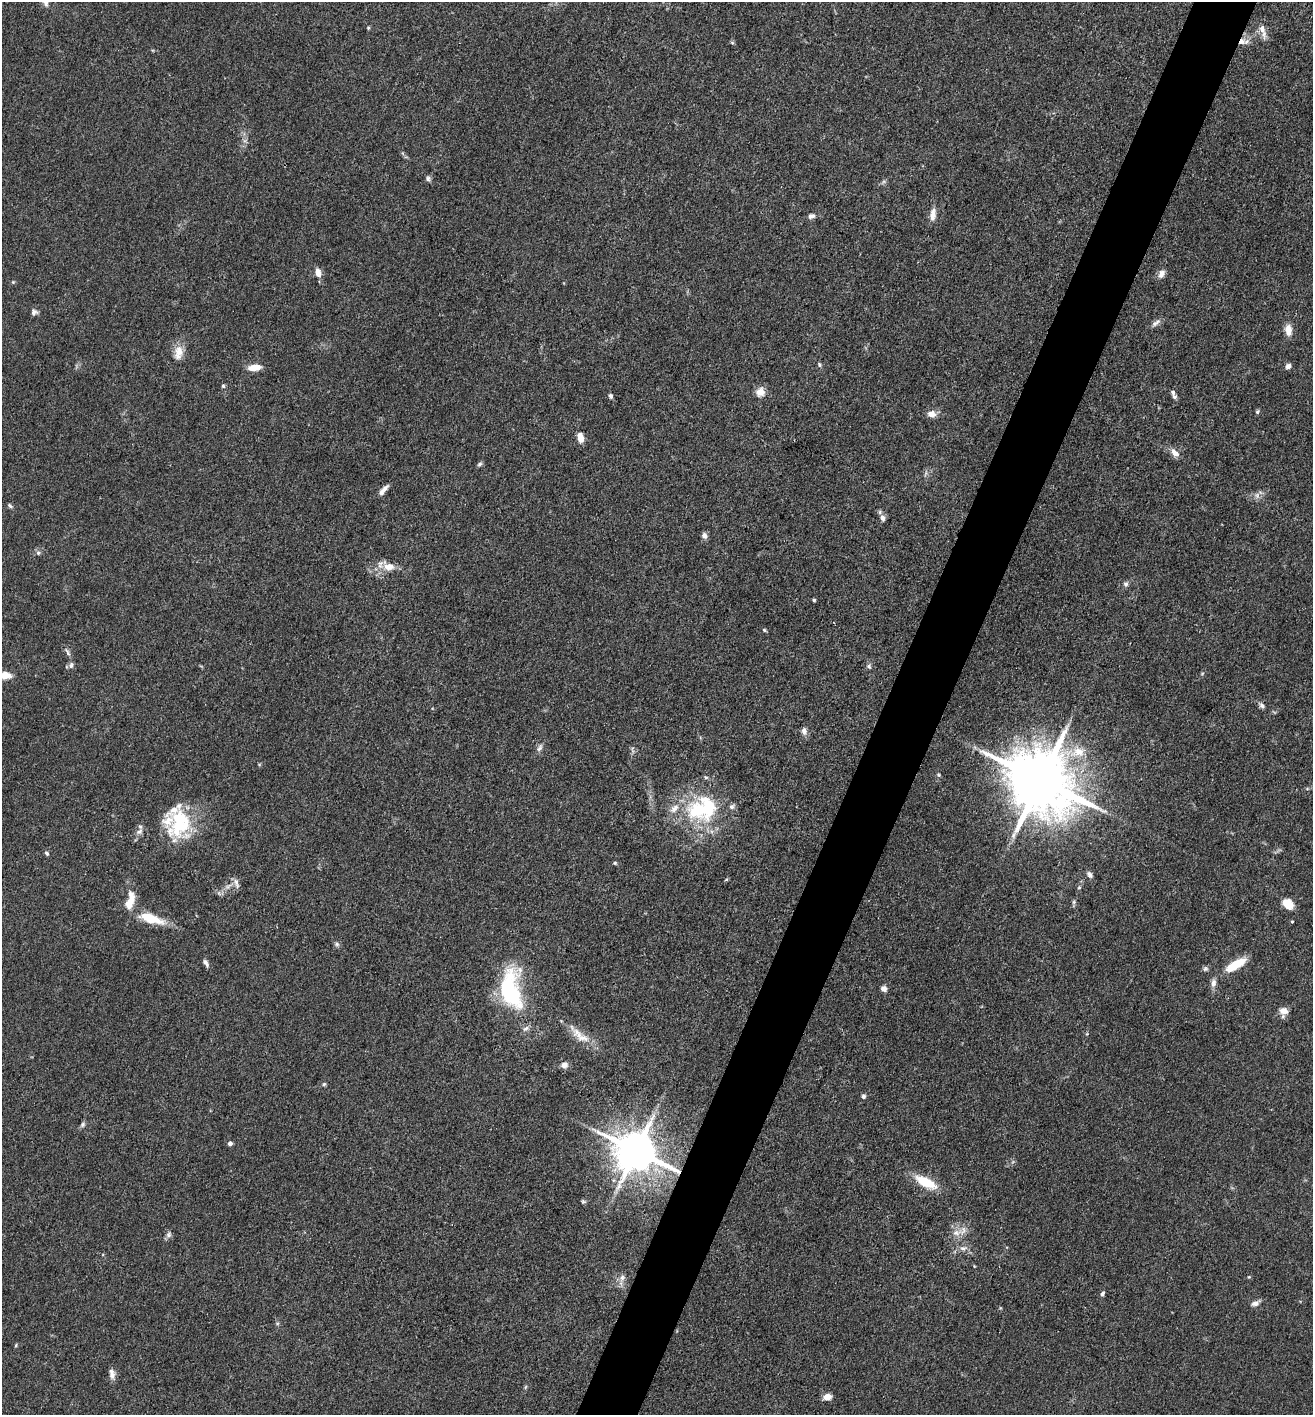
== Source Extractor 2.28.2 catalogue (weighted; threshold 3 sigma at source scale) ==
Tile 10 of 4 x 4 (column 2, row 3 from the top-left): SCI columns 1588-2898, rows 1415-2827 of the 5662 x 5653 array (HDU 1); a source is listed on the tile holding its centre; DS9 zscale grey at full resolution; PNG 1315 x 1417 px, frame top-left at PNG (2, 2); no overlay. Shown black and unused: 5% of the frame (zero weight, under 3 of 4 exposures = <1% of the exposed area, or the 3 px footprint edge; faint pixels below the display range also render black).
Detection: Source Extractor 2.28.2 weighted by HDU 2 'WHT'; one run over the whole footprint, this tile lists its part. Background 0.0661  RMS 0.0058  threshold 0.026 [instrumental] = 3 sigma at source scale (4.5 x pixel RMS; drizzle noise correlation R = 1.50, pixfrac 1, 0.05/0.05 arcsec/px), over >= 5 px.
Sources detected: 107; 1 too faint to see at this stretch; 3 inside a brighter object's white glare — not listed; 12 inside a brighter listed object's ellipse — not listed separately; the other 91 listed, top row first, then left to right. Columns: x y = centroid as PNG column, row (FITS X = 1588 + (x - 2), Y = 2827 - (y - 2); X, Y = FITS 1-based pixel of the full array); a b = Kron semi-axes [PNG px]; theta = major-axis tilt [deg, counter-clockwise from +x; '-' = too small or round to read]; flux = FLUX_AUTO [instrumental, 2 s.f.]
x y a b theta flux
45 2 17 7 -63 4.2
368 28 5 4 - 0.69
1263 31 21 7 -74 5
1242 41 10 6 42 3.3
732 43 5 4 - 0.87
428 179 8 6 -60 1.5
884 182 9 4 35 1.3
933 214 17 8 84 4.5
811 216 9 6 20 2.3
318 273 9 6 -79 5.1
1161 274 11 8 65 3.3
13 282 5 4 - 0.67
34 312 8 8 - 2
1156 323 15 6 37 2.7
1288 330 14 9 -83 5.4
178 353 21 12 80 7.3
819 364 7 6 - 1.1
1288 366 7 6 - 2.4
254 367 15 7 6 6.2
223 386 5 5 - 0.85
760 392 13 11 52 5
611 396 5 4 - 1.5
1175 397 7 5 -43 1.4
1257 412 5 5 - 1
931 414 9 8 - 5
580 438 9 6 -77 6.7
1175 453 12 8 -47 4.4
480 464 7 5 51 1.2
385 488 11 6 43 2.7
1257 495 7 6 - 2.1
10 506 7 5 -38 1.1
883 518 8 7 - 2.7
704 535 8 7 - 2.3
38 553 7 6 - 1.4
388 566 17 11 -19 7.6
1126 584 8 6 75 1.6
814 600 4 4 - 0.81
764 630 5 4 - 0.78
67 652 14 5 -63 2
71 665 8 6 57 1.9
869 666 7 6 - 1.4
5 675 13 7 -3 6.9
1262 706 9 6 -53 2
804 731 9 7 -76 2.8
539 748 13 6 58 2.3
939 775 5 5 - 0.78
1041 781 19 16 -36 6200
1307 789 6 4 0 0.76
698 811 35 30 -17 46
179 825 39 29 87 36
139 832 10 7 43 2.6
47 853 7 5 -51 1.1
615 863 5 4 - 0.81
1090 875 9 6 -50 1.9
726 880 6 3 20 0.64
228 886 14 4 31 3
1079 887 6 5 - 1
1074 902 6 5 - 1.1
130 903 19 9 68 7.9
1288 904 12 9 -38 9.1
151 919 32 10 -17 17
1292 922 4 3 - 0.62
337 944 8 5 -27 1.3
206 963 10 5 -60 2.1
1236 965 26 9 31 15
1205 969 7 6 - 1.3
1213 983 10 7 83 3.1
510 989 47 25 -82 65
884 989 7 7 - 2.5
1284 1011 10 9 - 5.4
578 1033 19 12 -42 7.8
564 1065 9 8 - 3
324 1084 5 5 - 0.91
864 1096 6 5 - 1.4
83 1124 9 6 62 1.4
230 1143 5 5 - 1.8
636 1151 12 11 - 2400
926 1182 26 10 -28 18
583 1201 6 5 - 0.95
956 1233 16 9 19 5.9
169 1235 10 7 70 1.9
963 1248 10 6 5 2.6
1249 1277 5 4 - 0.63
622 1278 11 8 74 3.3
1102 1294 7 5 63 1.3
1255 1303 11 6 24 2.9
277 1323 6 4 -19 0.76
16 1345 5 4 - 0.68
112 1374 14 7 -78 3.4
525 1387 6 4 70 0.74
827 1397 9 6 13 4.8
Overlapping masked pixels (flux is a lower limit): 2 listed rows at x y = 1242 41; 636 1151
Isophote crosses this tile's border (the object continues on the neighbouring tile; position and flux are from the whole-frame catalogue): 2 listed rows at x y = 45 2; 5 675